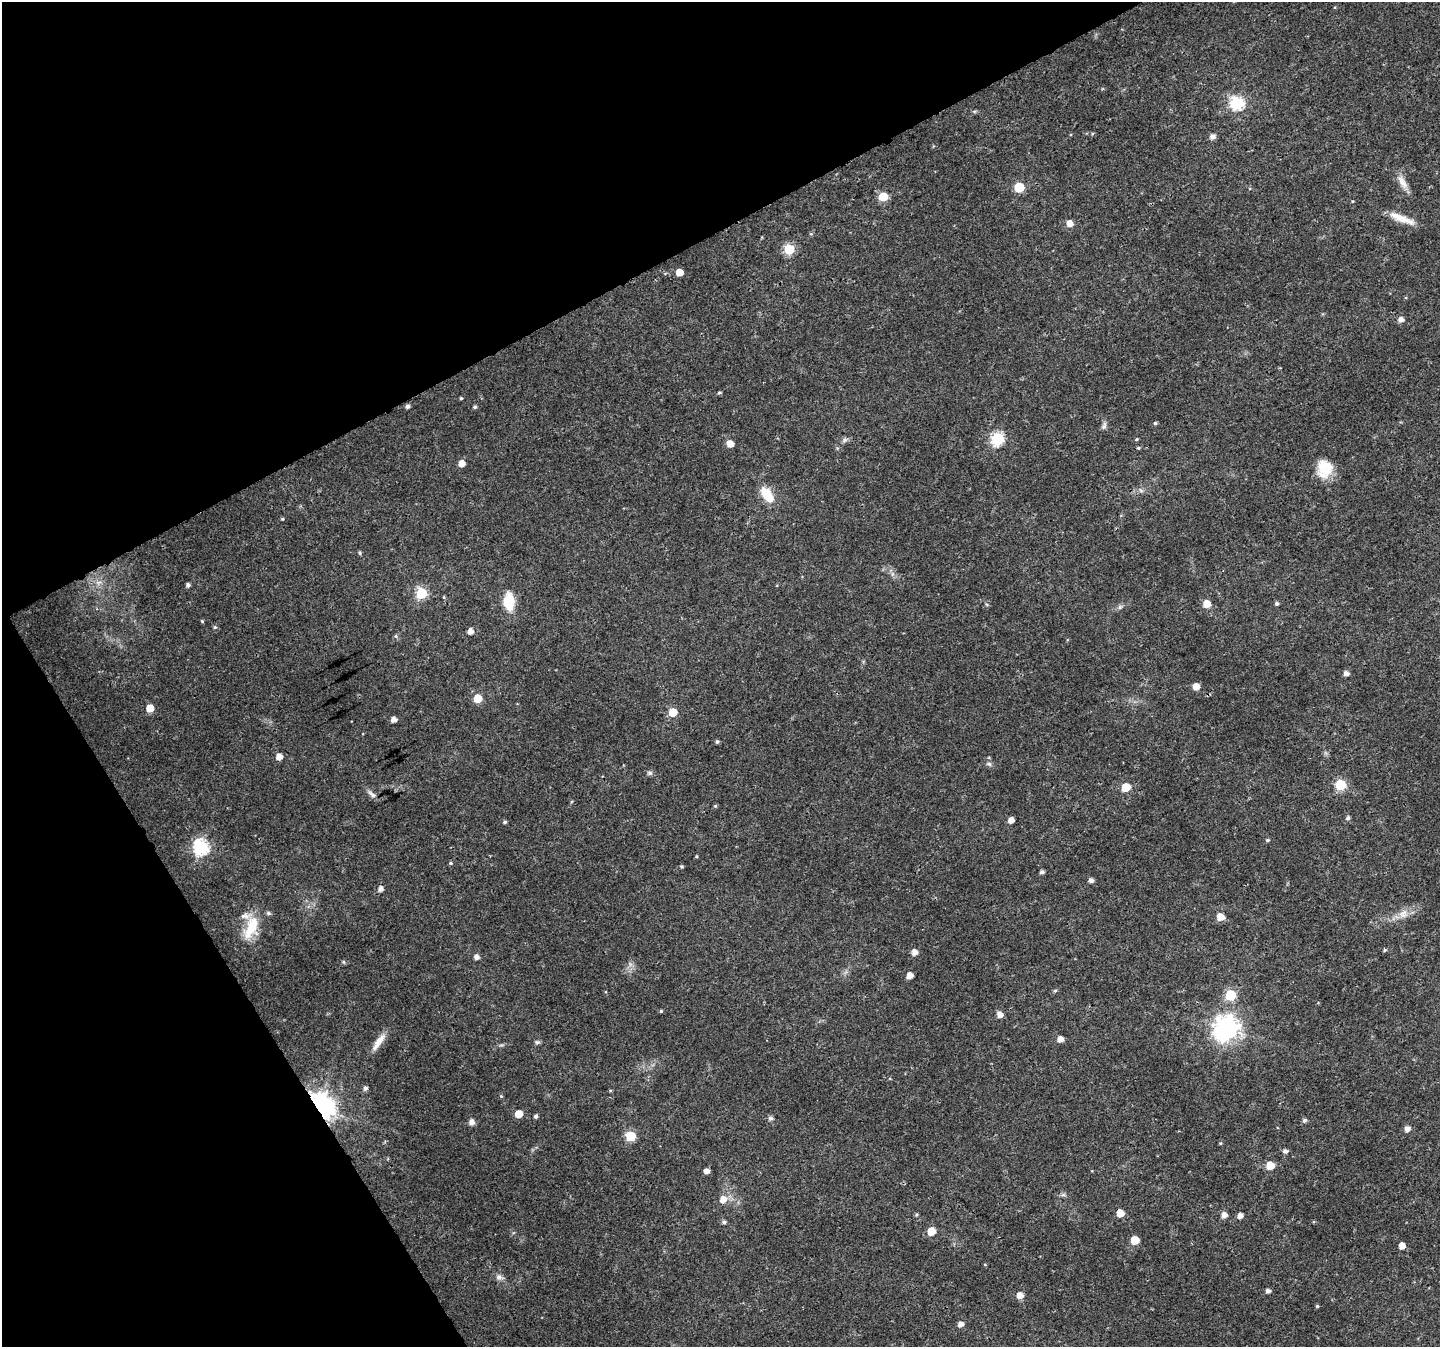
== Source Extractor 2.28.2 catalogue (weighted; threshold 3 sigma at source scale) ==
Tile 5 of 4 x 4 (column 1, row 2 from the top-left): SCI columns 74-1511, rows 2920-4264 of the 5896 x 5790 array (HDU 1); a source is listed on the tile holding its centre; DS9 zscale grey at full resolution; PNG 1442 x 1349 px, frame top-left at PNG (2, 2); no overlay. Shown black and unused: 27% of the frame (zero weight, under 3 of 4 exposures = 6% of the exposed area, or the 3 px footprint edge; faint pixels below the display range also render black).
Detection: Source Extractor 2.28.2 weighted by HDU 2 'WHT'; one run over the whole footprint, this tile lists its part. Background 0.0134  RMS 0.0028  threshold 0.0125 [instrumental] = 3 sigma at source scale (4.5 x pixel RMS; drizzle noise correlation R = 1.50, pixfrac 1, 0.0396/0.0396 arcsec/px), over >= 5 px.
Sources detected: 113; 1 long thin detection or spike segment (spike, bleed or trail) — not listed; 2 inside a brighter listed object's ellipse — not listed separately; the other 110 listed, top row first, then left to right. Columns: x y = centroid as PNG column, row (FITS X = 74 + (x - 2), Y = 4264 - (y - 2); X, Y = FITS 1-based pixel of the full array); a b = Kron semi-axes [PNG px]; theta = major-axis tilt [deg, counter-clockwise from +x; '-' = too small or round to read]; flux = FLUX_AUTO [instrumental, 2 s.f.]
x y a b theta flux
1237 103 7 6 - 37
974 111 6 4 -18 0.38
1212 136 7 6 - 1.2
1402 182 21 8 -57 2.6
1019 187 6 6 - 14
883 196 6 5 - 8.9
1402 219 32 8 -17 4.2
1069 223 6 5 - 2.3
811 234 5 3 - 0.29
789 249 6 6 - 16
679 272 5 5 - 4.3
1401 319 6 5 - 1.4
719 393 4 4 - 0.43
461 398 4 3 - 0.32
407 406 5 4 - 0.81
475 407 5 5 - 0.5
1155 423 4 4 - 0.44
1104 426 11 6 70 0.89
997 439 6 6 - 37
1136 439 5 3 - 0.27
845 440 9 5 28 0.79
730 444 7 5 -37 2.5
1138 448 4 4 - 0.33
461 463 5 5 - 2.6
1324 469 22 18 86 6.6
1141 490 8 4 -38 0.57
767 495 17 9 -53 7.5
282 519 4 4 - 0.31
360 553 6 3 -72 0.35
98 583 9 6 17 1.3
188 585 4 4 - 0.81
421 593 6 6 - 24
509 602 18 11 -88 7.6
1276 603 5 4 - 0.61
1207 604 6 6 - 3.9
1120 607 8 5 46 0.6
202 621 5 4 - 0.3
215 627 5 5 - 0.39
470 631 5 5 - 1.8
396 636 6 4 73 0.41
1346 673 5 5 - 1.3
1196 686 5 5 - 2.6
478 698 5 5 - 7.7
150 708 5 5 - 4.8
673 712 5 5 - 7.4
394 719 5 4 - 1.7
717 742 4 4 - 0.49
279 756 5 5 - 2.6
989 764 7 5 -15 0.67
650 773 6 5 - 0.79
1340 785 6 6 - 18
1126 787 6 5 - 7.5
372 794 14 6 -38 1.1
715 806 5 4 - 0.33
1348 818 5 5 - 0.65
1011 820 5 4 - 1.9
505 822 5 4 - 0.46
1267 840 5 4 - 0.4
201 847 7 7 - 58
696 856 4 3 - 0.26
450 863 5 4 - 0.36
682 866 4 4 - 0.4
1042 872 4 4 - 0.75
1091 880 5 4 - 1
380 889 5 5 - 1.4
1403 914 14 11 59 2.5
1220 917 6 5 - 4
251 928 31 16 69 8.9
1385 950 5 4 - 0.37
914 952 6 5 - 1.8
476 957 5 5 - 1.3
344 962 6 4 -71 0.33
910 975 5 5 - 2.3
1055 990 5 4 - 0.4
1230 995 6 6 - 16
661 1011 4 4 - 0.3
1000 1014 6 5 - 1.8
1226 1028 9 8 - 240
1060 1039 5 5 - 2.1
537 1042 7 5 1 0.55
365 1088 5 5 - 0.85
610 1090 5 3 - 0.26
501 1096 5 3 - 0.29
320 1108 10 8 -58 330
518 1114 5 5 - 4.9
536 1116 4 4 - 0.69
770 1118 5 5 - 0.89
1304 1120 5 5 - 0.69
472 1122 7 7 - 1.2
1407 1129 6 6 - 1.5
630 1136 6 6 - 17
1220 1143 4 4 - 0.28
1285 1151 6 5 - 0.87
1270 1165 5 5 - 6.1
706 1171 5 4 - 1.6
1063 1195 8 4 -7 0.58
723 1199 8 7 - 2.4
1120 1213 5 5 - 4.5
1224 1215 6 6 - 1.6
1240 1215 5 5 - 1.5
724 1222 5 4 - 0.68
931 1231 6 5 - 5.7
1135 1240 5 5 - 7
1402 1246 5 5 - 2.4
985 1265 4 3 - 0.21
499 1277 9 8 - 1.2
1268 1291 5 4 - 0.92
1020 1295 6 6 - 2.3
1317 1306 4 4 - 0.36
960 1324 5 5 - 1.4
Overlapping masked pixels (flux is a lower limit): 2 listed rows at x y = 320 1108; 1120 1213